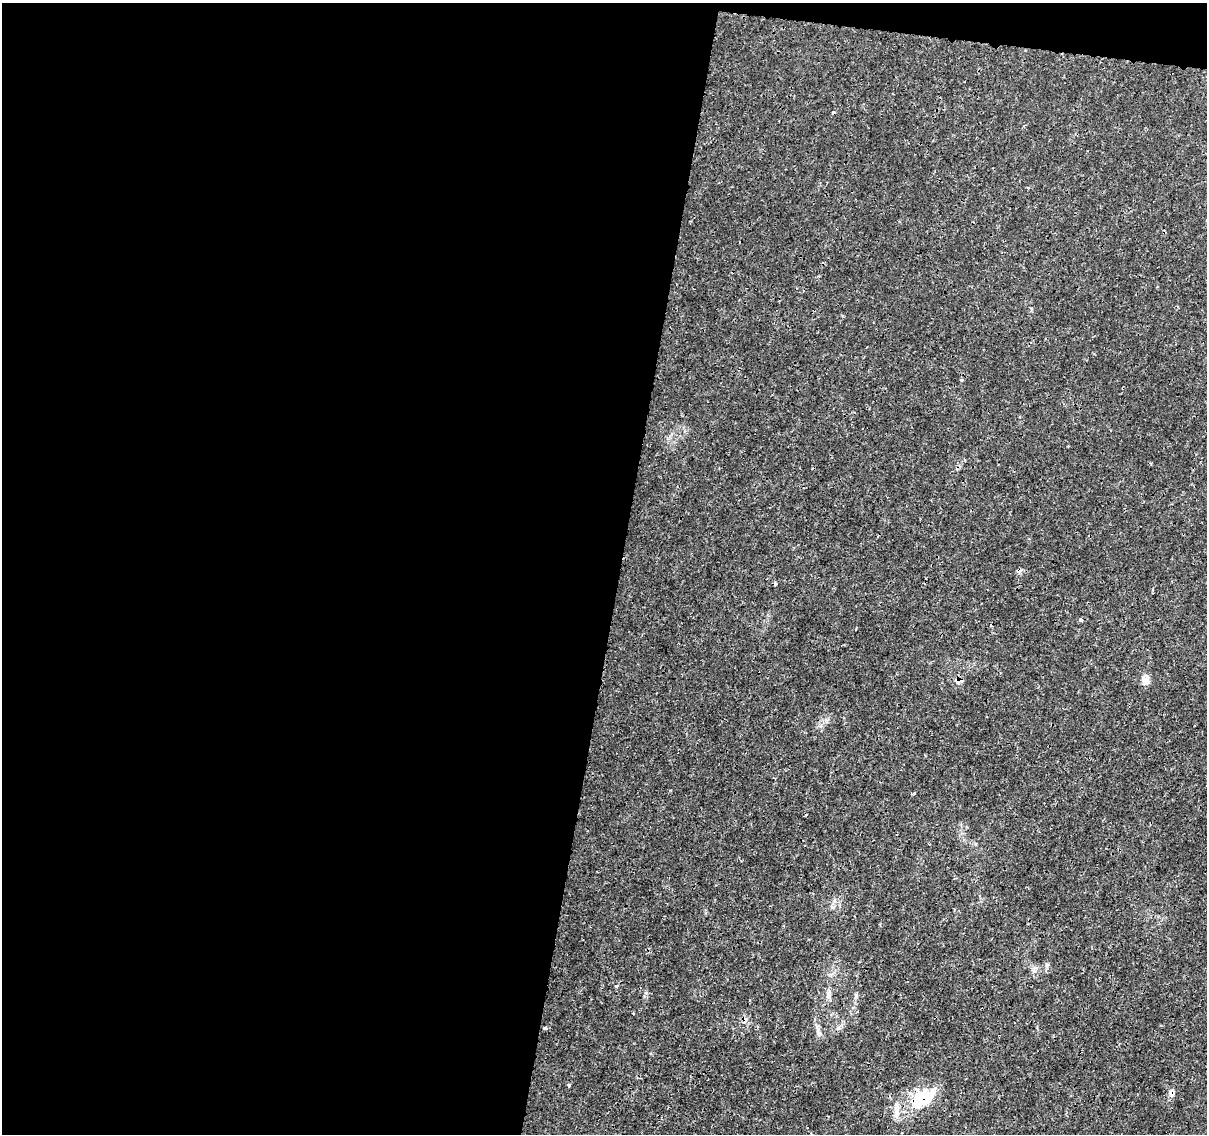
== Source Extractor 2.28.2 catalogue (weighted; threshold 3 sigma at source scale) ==
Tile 1 of 4 x 4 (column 1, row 1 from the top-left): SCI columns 14-1218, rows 3685-4816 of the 4832 x 5042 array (HDU 1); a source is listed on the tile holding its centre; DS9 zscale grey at full resolution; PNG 1209 x 1136 px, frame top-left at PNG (2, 3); no overlay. Shown black and unused: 53% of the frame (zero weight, under 3 of 4 exposures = <1% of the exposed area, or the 3 px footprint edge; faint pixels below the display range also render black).
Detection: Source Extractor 2.28.2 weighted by HDU 2 'WHT'; one run over the whole footprint, this tile lists its part. Background 0.00203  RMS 7.8e-04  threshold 0.00352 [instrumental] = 3 sigma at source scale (4.5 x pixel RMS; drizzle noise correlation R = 1.50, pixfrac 1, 0.0396/0.0396 arcsec/px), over >= 5 px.
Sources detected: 13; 4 cosmic-ray / hot-pixel residue — not listed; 1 inside a brighter listed object's ellipse — not listed separately; the other 8 listed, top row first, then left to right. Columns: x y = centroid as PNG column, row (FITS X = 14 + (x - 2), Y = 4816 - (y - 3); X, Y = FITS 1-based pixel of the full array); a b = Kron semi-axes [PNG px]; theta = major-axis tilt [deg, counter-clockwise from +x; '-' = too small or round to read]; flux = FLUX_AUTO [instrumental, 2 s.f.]
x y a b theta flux
961 380 4 4 - 0.1
1081 620 4 4 - 0.18
1145 681 10 10 - 0.48
914 793 4 4 - 0.075
828 994 10 7 65 0.33
545 1028 4 3 - 0.15
569 1085 4 4 - 0.095
922 1099 38 20 31 3.5
Overlapping masked pixels (flux is a lower limit): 1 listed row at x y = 922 1099